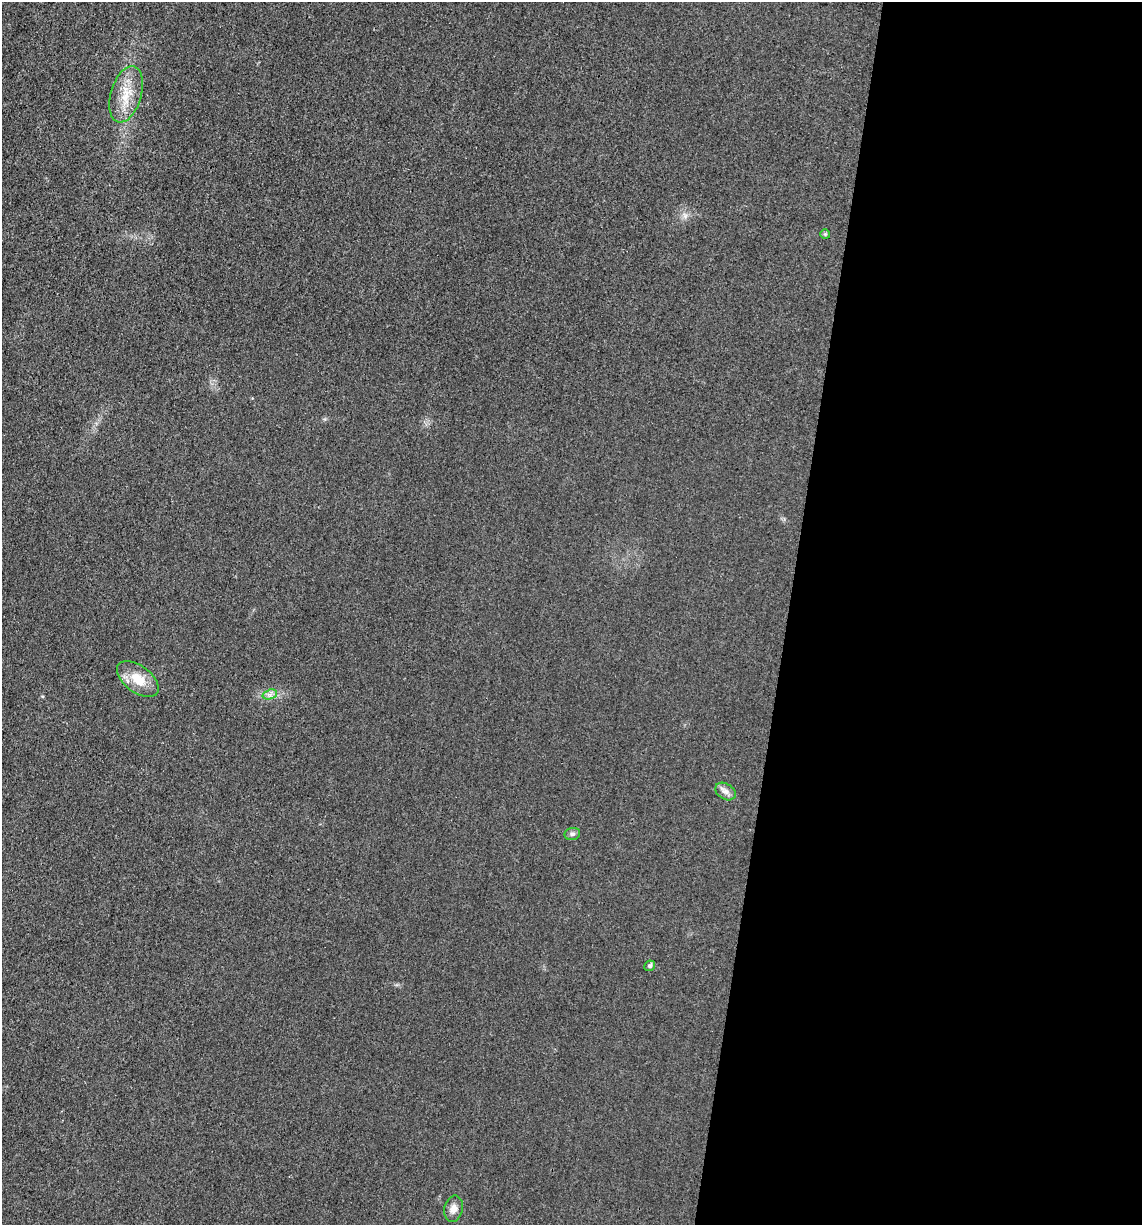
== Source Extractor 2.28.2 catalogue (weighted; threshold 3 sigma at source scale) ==
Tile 12 of 4 x 4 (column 4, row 3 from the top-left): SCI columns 3666-4805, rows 1231-2453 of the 4933 x 4909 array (HDU 1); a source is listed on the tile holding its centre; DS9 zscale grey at full resolution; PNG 1144 x 1227 px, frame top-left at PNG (2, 2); each listed source drawn as its Kron ellipse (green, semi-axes under 4 px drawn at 4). Shown black and unused: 31% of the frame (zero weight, under 3 of 4 exposures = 1% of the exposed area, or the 3 px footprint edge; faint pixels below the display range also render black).
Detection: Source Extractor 2.28.2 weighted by HDU 2 'WHT'; one run over the whole footprint, this tile lists its part. Background 0.0386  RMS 0.0057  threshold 0.0259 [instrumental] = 3 sigma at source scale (4.5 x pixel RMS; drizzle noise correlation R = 1.50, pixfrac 1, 0.05/0.05 arcsec/px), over >= 5 px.
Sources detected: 8; all 8 listed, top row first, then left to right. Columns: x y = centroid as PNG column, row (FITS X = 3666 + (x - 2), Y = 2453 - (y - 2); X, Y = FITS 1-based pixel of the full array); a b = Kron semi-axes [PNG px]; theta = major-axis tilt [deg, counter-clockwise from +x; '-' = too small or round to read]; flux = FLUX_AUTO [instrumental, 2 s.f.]
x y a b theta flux
126 94 29 15 74 14
825 234 5 5 - 0.75
138 679 24 13 -37 12
270 694 7 4 19 1.8
725 791 11 8 -31 2.8
572 834 8 6 15 1.5
650 966 5 5 - 1.4
454 1209 13 9 78 3.8